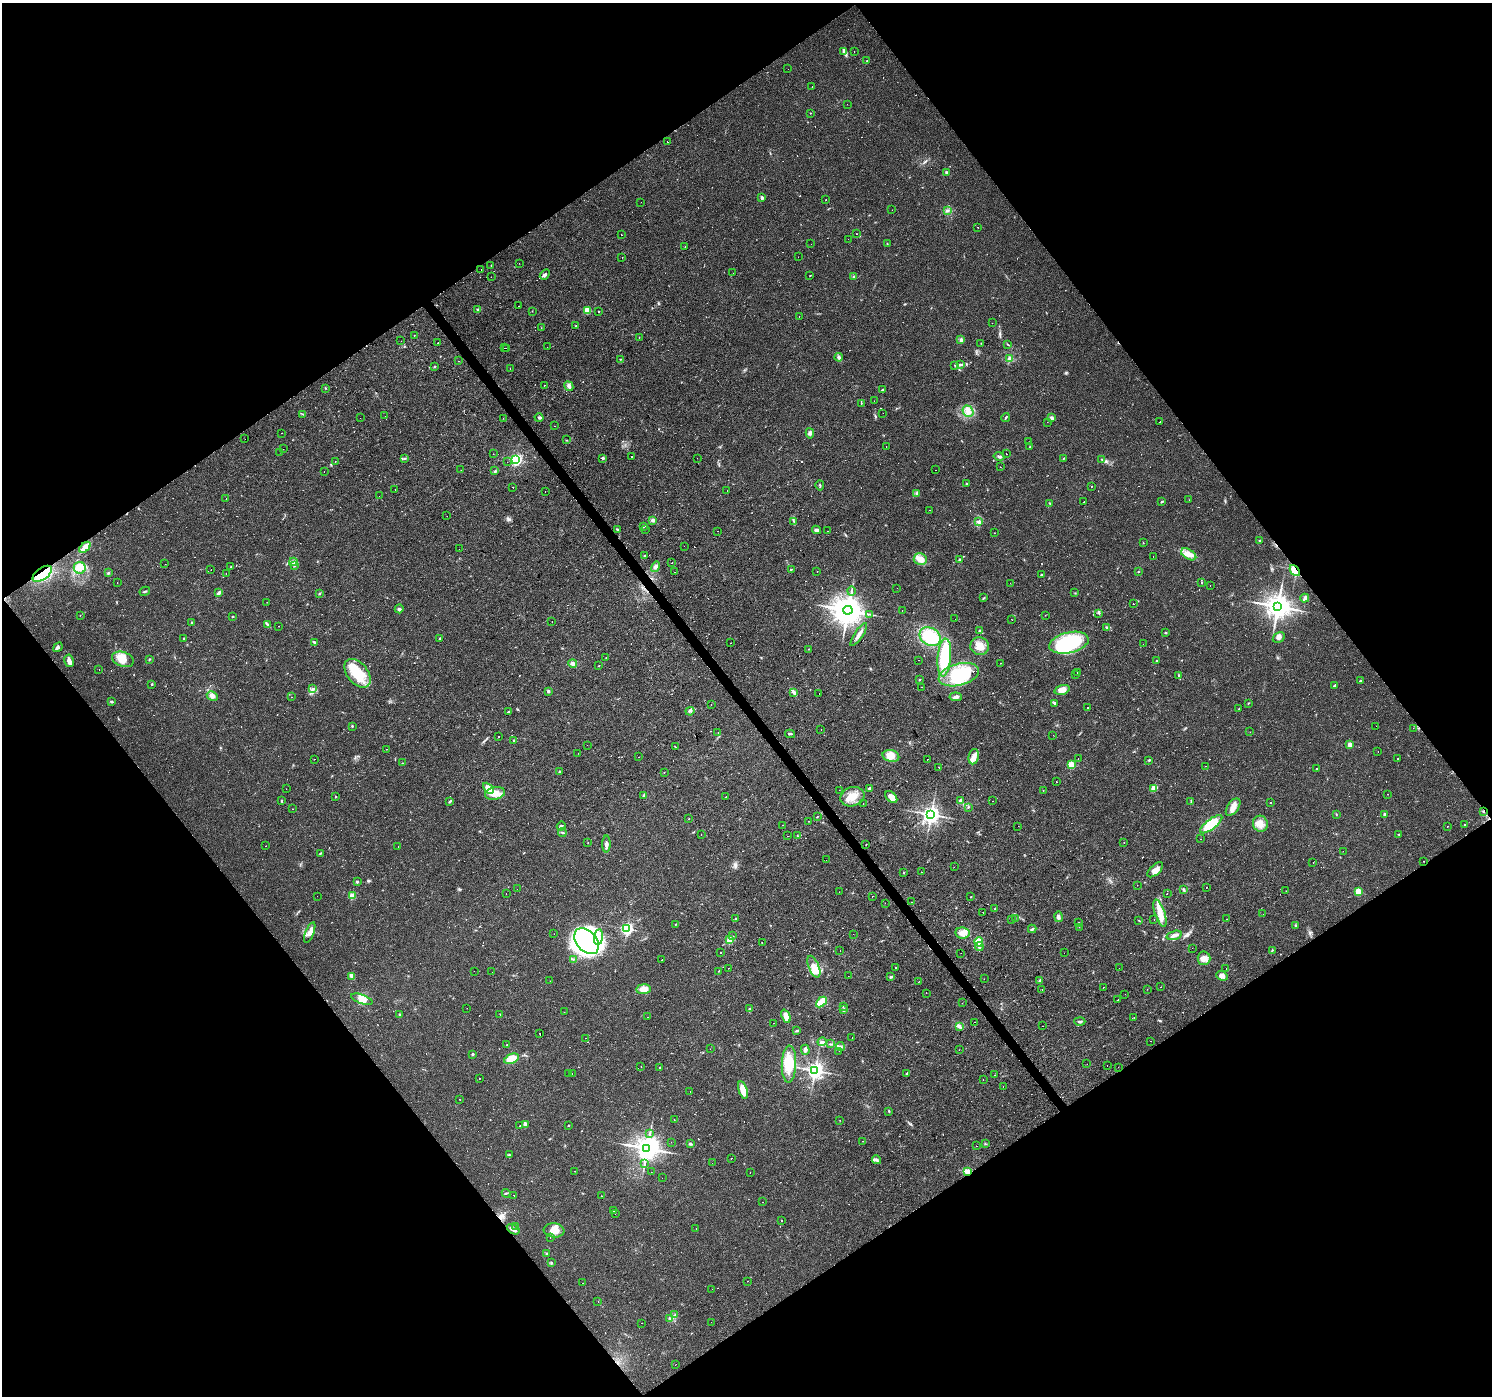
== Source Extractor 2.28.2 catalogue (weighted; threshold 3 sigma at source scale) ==
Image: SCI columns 2-5959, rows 191-5765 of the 5959 x 5893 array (HDU 1 of 3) = the unmasked area's bounding box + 8 px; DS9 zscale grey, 4 x 4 block average (1 PNG px = mean of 4 x 4 image px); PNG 1494 x 1398 px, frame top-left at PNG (2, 3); each listed source drawn as its Kron ellipse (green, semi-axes under 4 px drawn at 4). Shown black and unused: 50% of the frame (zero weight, under 2 of 3 exposures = <1% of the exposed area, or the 3 px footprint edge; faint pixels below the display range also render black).
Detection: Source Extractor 2.28.2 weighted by HDU 2 'WHT'. Background 0.0205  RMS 0.0033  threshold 0.0149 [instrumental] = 3 sigma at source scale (4.5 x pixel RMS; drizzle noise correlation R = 1.50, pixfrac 1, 0.0396/0.0396 arcsec/px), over >= 5 px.
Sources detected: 811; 5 too faint to see at this stretch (4 x 4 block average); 1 inside a brighter object's white glare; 152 cosmic-ray / hot-pixel residue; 2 long thin detections or spike segments (spike, bleed or trail) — neither listed nor drawn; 5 coinciding with a brighter row at this scale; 14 inside a brighter listed object's ellipse — not listed separately; of the other 632, all 500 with FLUX_AUTO >= 0.58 (the completeness limit of this list) listed and drawn (132 fainter detections not listed), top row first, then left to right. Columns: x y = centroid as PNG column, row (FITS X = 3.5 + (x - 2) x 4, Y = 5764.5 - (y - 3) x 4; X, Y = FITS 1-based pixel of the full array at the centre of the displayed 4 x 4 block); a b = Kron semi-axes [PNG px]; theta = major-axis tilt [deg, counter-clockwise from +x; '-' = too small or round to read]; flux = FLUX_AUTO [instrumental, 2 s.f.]
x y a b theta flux
843 51 4 3 - 4.7
854 51 2 2 - 1.3
867 61 2 2 - 0.67
788 69 2 2 - 1
812 87 2 2 - 12
847 104 2 2 - 1.4
810 113 2 2 - 0.61
667 142 2 2 - 2.5
947 172 3 3 - 2.5
762 197 3 3 - 2.9
826 199 2 2 - 0.87
641 202 2 2 - 0.95
892 210 2 2 - 1.7
947 211 4 2 - 2.8
978 227 2 2 - 0.87
856 234 2 2 - 2.5
621 235 2 2 - 1.6
848 239 2 2 - 1
887 243 2 2 - 0.8
811 244 2 2 - 0.86
685 247 2 2 - 1.5
798 257 2 2 - 0.62
622 258 2 2 - 9.1
519 263 2 2 - 1.4
491 265 2 2 - 1.1
481 270 2 2 - 5.3
733 273 2 2 - 2
545 275 6 3 49 5.1
810 275 2 2 - 0.74
491 277 2 2 - 1.1
854 277 3 2 - 2.4
518 306 2 2 - 21
478 309 3 2 - 1.5
587 310 2 2 - 79
532 311 2 2 - 0.7
599 311 2 2 - 1.1
799 317 2 2 - 14
992 323 2 2 - 5.9
576 326 2 2 - 1.9
541 328 2 2 - 1.3
414 335 2 2 - 2.2
639 337 2 2 - 0.69
961 340 3 2 - 5.5
401 341 2 2 - 0.58
438 342 2 2 - 2.3
981 343 2 2 - 0.66
1008 344 4 2 - 1.1
547 347 2 2 - 1.1
505 348 2 2 - 0.63
507 348 2 2 - 1.1
839 357 4 3 - 4.5
1009 358 4 2 - 3
620 359 2 2 - 0.86
458 361 2 2 - 1
960 364 3 2 - 2.6
955 365 2 2 - 0.79
435 367 3 2 - 1.7
510 369 2 2 - 1.7
544 385 2 2 - 1.4
569 386 5 3 - 6.3
325 388 2 2 - 0.94
883 390 2 2 - 1.8
874 401 2 2 - 1.1
861 403 3 2 - 0.94
968 411 6 5 - 11
883 413 2 2 - 1
303 414 2 2 - 0.78
385 416 2 2 - 3.4
360 418 2 2 - 0.66
503 418 2 2 - 1.6
539 418 4 2 - 3
1006 418 4 2 - 2.4
1052 418 4 2 - 5.9
1047 422 2 2 - 1.8
1160 422 2 2 - 6.9
555 426 2 2 - 2.5
281 433 2 2 - 1.6
810 433 5 2 - 4.1
245 439 2 2 - 0.8
566 440 2 2 - 0.63
1029 442 2 2 - 1.2
886 446 2 2 - 1.1
1030 447 2 2 - 1.1
283 449 2 2 - 1.6
280 452 2 2 - 0.83
494 454 2 2 - 0.68
1006 454 2 2 - 0.81
632 456 2 2 - 3.6
999 457 5 2 - 4.7
405 458 3 2 - 1.6
603 458 3 3 - 2.7
697 458 2 2 - 1.2
1063 458 2 2 - 1.1
1102 459 2 2 - 1.1
516 460 2 2 - 360
335 462 2 2 - 2
507 462 2 2 - 3.4
1000 467 2 2 - 1.1
461 470 2 2 - 1.8
935 470 2 2 - 1.2
495 471 3 2 - 2.3
324 472 2 2 - 0.58
966 483 2 2 - 0.81
820 485 5 2 - 1.8
1091 486 2 2 - 0.67
513 487 2 2 - 23
395 490 2 2 - 0.74
727 491 2 2 - 2.1
545 492 2 2 - 1.7
917 493 2 2 - 1.6
379 496 2 2 - 4.5
226 498 2 2 - 0.74
1189 500 2 2 - 1.2
1162 501 3 2 - 2.1
1084 502 2 2 - 4.6
1050 503 3 2 - 1
929 510 2 2 - 2.6
447 516 2 2 - 1
652 520 4 3 - 4.4
793 521 2 2 - 0.78
978 522 2 2 - 4.5
643 526 3 2 - 3.3
617 529 3 2 - 1.5
645 529 2 2 - 0.89
816 530 4 3 - 4.6
718 531 2 2 - 0.89
828 531 2 2 - 1.4
994 533 2 2 - 0.75
1260 541 2 2 - 1.3
1143 543 2 2 - 0.62
684 546 2 2 - 0.95
85 547 7 3 44 28
459 549 2 2 - 5.3
1189 554 8 5 -31 14
645 556 3 2 - 1.6
1153 556 2 2 - 2.3
920 559 6 6 - 17
960 559 4 2 - 2.3
293 562 4 2 - 2.3
672 563 2 2 - 0.75
165 564 2 2 - 0.6
231 566 3 2 - 0.93
294 566 3 2 - 2.5
656 567 5 4 - 6.4
80 568 6 6 - 18
211 570 2 2 - 0.78
791 570 3 2 - 0.75
817 571 2 2 - 0.7
1295 571 6 3 -49 37
675 572 2 2 - 0.94
1138 572 2 2 - 1.1
108 573 2 2 - 1.4
42 574 11 6 35 58
226 574 2 2 - 3.8
1041 575 2 2 - 5.1
1201 582 2 2 - 1.1
117 583 2 2 - 2.4
1010 583 2 2 - 2.8
1210 585 2 2 - 1.3
897 588 2 2 - 0.71
145 591 5 2 - 1.9
851 591 4 2 - 2.4
219 593 4 3 - 4.5
319 593 2 2 - 1.2
1075 593 2 2 - 1.1
984 598 3 2 - 1.7
1305 598 4 3 - 6.1
267 602 2 2 - 1.2
1133 603 2 2 - 59
1278 606 4 3 - 2500
399 609 4 2 - 3.2
848 610 5 4 - 3900
902 610 2 2 - 3.1
1099 613 2 2 - 1.6
869 614 2 2 - 0.8
80 615 2 2 - 0.85
1045 615 2 2 - 1
232 616 2 2 - 1.5
955 619 2 2 - 0.79
1012 620 2 2 - 1.3
552 622 2 2 - 1.8
191 623 2 2 - 2.1
268 625 4 2 - 2.8
278 626 2 2 - 1.1
1107 627 4 2 - 2.1
980 630 3 2 - 2.1
1166 633 2 2 - 1.3
859 635 13 3 56 10
930 637 11 8 -33 79
1279 638 6 5 - 7
183 639 2 2 - 0.91
440 639 3 2 - 1.6
314 642 3 2 - 2.1
730 643 2 2 - 1.9
1069 643 20 10 13 200
1143 644 2 2 - 3.5
980 646 9 8 - 21
58 647 5 3 - 3.8
808 649 2 2 - 0.66
606 658 2 2 - 0.7
944 658 19 7 85 94
123 659 11 7 -18 27
149 659 2 2 - 0.98
919 660 2 2 - 2
69 661 6 4 -81 8.1
1156 661 2 2 - 1.1
573 663 4 3 - 5.7
1000 663 2 2 - 2.3
599 666 2 2 - 0.83
99 670 2 2 - 0.87
357 673 16 10 -51 53
1077 673 2 2 - 2.2
1075 674 2 2 - 3.8
959 675 20 11 15 86
1179 675 4 2 - 2.2
919 680 2 2 - 4.5
1360 681 2 2 - 1.4
152 684 2 2 - 1.6
1335 685 4 2 - 3.5
922 687 2 2 - 0.62
313 688 3 2 - 1.8
1062 690 7 4 19 17
548 691 3 2 - 2.4
794 693 3 2 - 3.2
819 693 2 2 - 0.59
212 696 6 4 -29 8.5
291 697 2 2 - 0.81
956 697 6 3 -6 5.6
112 701 3 2 - 1.7
1054 703 4 2 - 2.7
1248 703 3 2 - 1.3
711 705 2 2 - 0.78
1087 707 2 2 - 2.5
1239 708 2 2 - 0.78
690 711 4 2 - 2.9
509 712 3 2 - 2.5
352 726 2 2 - 1.8
1376 726 2 2 - 1.8
1413 728 2 2 - 10
821 729 2 2 - 0.64
1250 732 2 2 - 0.58
718 733 2 2 - 10
790 734 5 2 - 2.3
1053 735 2 2 - 1.3
498 737 2 2 - 3.5
513 741 2 2 - 4.9
587 745 2 2 - 0.84
1350 745 2 2 - 26
675 747 2 2 - 1.6
386 749 2 2 - 1.3
1378 752 2 2 - 5.1
578 753 2 2 - 0.7
891 756 8 6 -14 21
638 757 2 2 - 2.3
974 757 8 5 78 12
1078 758 2 2 - 0.94
314 759 2 2 - 2.2
927 759 2 2 - 1.5
1398 759 2 2 - 2.1
1149 760 2 2 - 2.2
402 763 2 2 - 0.75
1071 764 2 2 - 80
1206 766 2 2 - 0.79
939 767 2 2 - 11
1317 769 2 2 - 2.7
559 772 2 2 - 1.5
664 772 2 2 - 0.66
1056 782 2 2 - 0.67
488 788 6 4 -45 20
870 788 3 2 - 3
1154 788 3 3 - 23
286 789 2 2 - 3.3
839 790 2 2 - 0.77
1043 790 2 2 - 0.68
495 793 10 6 13 21
1388 794 2 2 - 1.6
644 795 3 2 - 2.4
335 796 2 2 - 1.1
726 797 2 2 - 2.8
852 797 12 9 18 28
891 797 7 4 -42 15
960 800 3 3 - 3.2
282 801 2 2 - 1.8
450 801 3 2 - 2.6
993 801 2 2 - 1.2
1191 801 4 2 - 1.7
1270 803 2 2 - 1.7
863 804 2 2 - 7.7
968 807 2 2 - 1.5
1233 807 10 5 55 14
293 809 2 2 - 1.5
1483 811 3 2 - 1.4
931 814 3 3 - 1100
1336 814 2 2 - 0.74
1384 814 3 2 - 3.7
817 816 2 2 - 0.89
689 819 2 2 - 2.3
808 821 2 2 - 1.4
1211 824 13 5 38 79
1260 824 8 7 - 17
1465 824 2 2 - 1.4
782 825 2 2 - 1.9
561 826 4 2 - 2.9
1018 826 2 2 - 1
1447 826 2 2 - 1.4
562 833 4 2 - 1.5
701 835 2 2 - 1.2
1399 835 2 2 - 0.79
788 836 2 2 - 1.7
798 836 2 2 - 1.3
1200 839 2 2 - 0.63
1124 842 2 2 - 1.8
588 843 2 2 - 0.61
606 844 8 3 89 6.5
866 845 2 2 - 0.82
266 846 2 2 - 3.1
398 847 2 2 - 0.91
1343 851 2 2 - 0.66
320 853 3 2 - 1.6
826 860 2 2 - 0.98
1423 861 2 2 - 2.8
1313 863 2 2 - 0.72
954 867 2 2 - 4.2
1155 870 9 5 43 14
921 872 2 2 - 2
904 873 2 2 - 1.3
357 882 3 2 - 2.5
1137 885 2 2 - 0.67
1206 888 2 2 - 3.9
517 889 2 2 - 0.74
1184 890 2 2 - 1.4
1286 891 2 2 - 1.4
839 892 2 2 - 0.73
1358 892 4 3 - 18
506 893 2 2 - 1.8
1167 894 2 2 - 6.9
317 896 2 2 - 1.1
352 896 2 2 - 58
872 896 2 2 - 3.2
971 897 2 2 - 1.1
912 902 2 2 - 9.7
885 903 2 2 - 3.8
995 908 2 2 - 0.94
983 913 2 2 - 2.4
1160 913 14 5 -72 21
1263 914 2 2 - 1.2
1058 917 5 3 - 5
736 919 2 2 - 1.7
1011 919 2 2 - 6.2
1015 919 2 2 - 0.78
1154 919 2 2 - 1.8
1227 919 2 2 - 1.2
1139 920 3 2 - 0.92
1079 922 2 2 - 1.1
675 924 2 2 - 0.93
1295 925 3 2 - 1.5
1079 927 2 2 - 1
627 929 2 2 - 370
1032 929 4 2 - 2.1
310 933 11 4 69 12
962 933 7 5 -8 13
554 934 2 2 - 1.8
853 934 2 2 - 0.65
1174 935 8 3 16 10
733 936 2 2 - 0.91
598 937 8 4 82 14
730 940 2 2 - 84
586 941 15 10 -49 260
979 942 4 4 - 41
762 943 2 2 - 2
979 947 4 3 - 3.7
1192 948 2 2 - 3.2
840 950 2 2 - 0.58
1272 950 3 2 - 1.5
721 952 2 2 - 20
961 953 2 2 - 1.3
1064 953 2 2 - 1.6
1204 958 7 6 - 12
574 959 3 2 - 1.1
662 960 2 2 - 2.7
814 967 11 5 -67 23
896 967 2 2 - 5.4
729 968 2 2 - 5.3
1119 968 2 2 - 1.3
1226 969 2 2 - 1.4
474 971 2 2 - 0.59
718 971 2 2 - 0.61
492 972 2 2 - 1.8
352 976 4 2 - 13
848 976 2 2 - 0.64
1222 976 6 4 -24 10
891 977 3 2 - 3
984 979 2 2 - 3.2
1040 980 4 2 - 4
550 981 2 2 - 0.78
918 982 2 2 - 5.1
1104 987 2 2 - 240
1160 987 2 2 - 9.2
643 989 7 5 8 19
1042 989 2 2 - 1.1
1147 989 2 2 - 0.62
926 993 2 2 - 5
1125 994 2 2 - 3
362 999 11 4 -19 14
1118 1000 2 2 - 1.5
821 1002 6 4 44 30
962 1003 2 2 - 0.62
843 1007 2 2 - 1.1
467 1008 2 2 - 1.1
749 1009 3 3 - 2.7
843 1010 4 2 - 2.7
564 1012 2 2 - 1
400 1014 2 2 - 2.1
500 1014 2 2 - 1.3
786 1016 7 4 -67 13
648 1017 2 2 - 2.4
1134 1017 2 2 - 0.9
1080 1021 5 2 - 3.2
974 1022 2 2 - 1.1
774 1023 2 2 - 1.8
959 1026 3 2 - 1.7
1043 1026 2 2 - 5.3
797 1031 3 2 - 2.2
540 1033 2 2 - 2.1
585 1038 2 2 - 1.1
852 1038 2 2 - 2.9
1150 1041 2 2 - 1.5
822 1042 4 3 - 3.3
507 1044 2 2 - 0.92
830 1044 2 2 - 0.67
840 1047 4 3 - 3.9
710 1049 2 2 - 1.8
805 1050 5 3 - 4.9
959 1050 2 2 - 0.65
839 1051 2 2 - 1.8
473 1054 2 2 - 3.9
512 1059 8 4 21 30
789 1064 18 7 87 44
1087 1064 2 2 - 2.4
1107 1066 2 2 - 0.58
641 1067 2 2 - 2.8
660 1067 2 2 - 2.8
1118 1067 2 2 - 1.4
815 1070 3 3 - 980
572 1073 2 2 - 3.8
569 1074 2 2 - 0.99
907 1074 2 2 - 0.82
995 1075 2 2 - 0.93
479 1079 2 2 - 2.7
983 1080 2 2 - 0.79
1003 1087 2 2 - 1.2
743 1090 9 4 -73 31
690 1091 2 2 - 1.8
459 1099 2 2 - 3.1
889 1111 2 2 - 1.5
674 1120 2 2 - 0.61
840 1120 2 2 - 1.1
525 1124 4 2 - 2.5
568 1125 2 2 - 1.1
520 1126 2 2 - 2.4
650 1133 3 2 - 1.2
863 1141 2 2 - 18
671 1142 2 2 - 0.59
690 1144 3 2 - 3.4
985 1144 3 2 - 1.4
976 1146 2 2 - 1.2
647 1148 4 4 - 2500
509 1155 3 2 - 2.3
731 1158 2 2 - 78
877 1160 5 3 - 3.7
712 1163 2 2 - 0.74
644 1164 2 2 - 1.3
575 1171 2 2 - 0.92
651 1172 2 2 - 0.58
968 1172 4 3 - 15
750 1173 2 2 - 2.2
662 1178 2 2 - 3.7
506 1193 4 2 - 1.8
514 1195 2 2 - 1.1
601 1196 2 2 - 2.4
763 1202 2 2 - 2.1
614 1210 2 2 - 3.1
615 1214 2 2 - 2
782 1220 2 2 - 1.4
515 1227 2 2 - 1.7
513 1229 7 3 -32 8.8
696 1229 2 2 - 1
554 1230 10 7 -6 20
550 1238 2 2 - 5.6
546 1253 2 2 - 1.8
551 1263 3 2 - 2
747 1281 2 2 - 0.75
583 1283 2 2 - 1.7
712 1289 2 2 - 1
598 1302 2 2 - 2.4
675 1315 2 2 - 1.1
669 1318 2 2 - 1.2
711 1322 2 2 - 0.73
642 1323 2 2 - 26
676 1364 2 2 - 0.85
Overlapping masked pixels (flux is a lower limit): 4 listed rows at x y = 1295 571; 42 574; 1483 811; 968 1172
Diffuse or blended objects may show on this block-average render without a row.